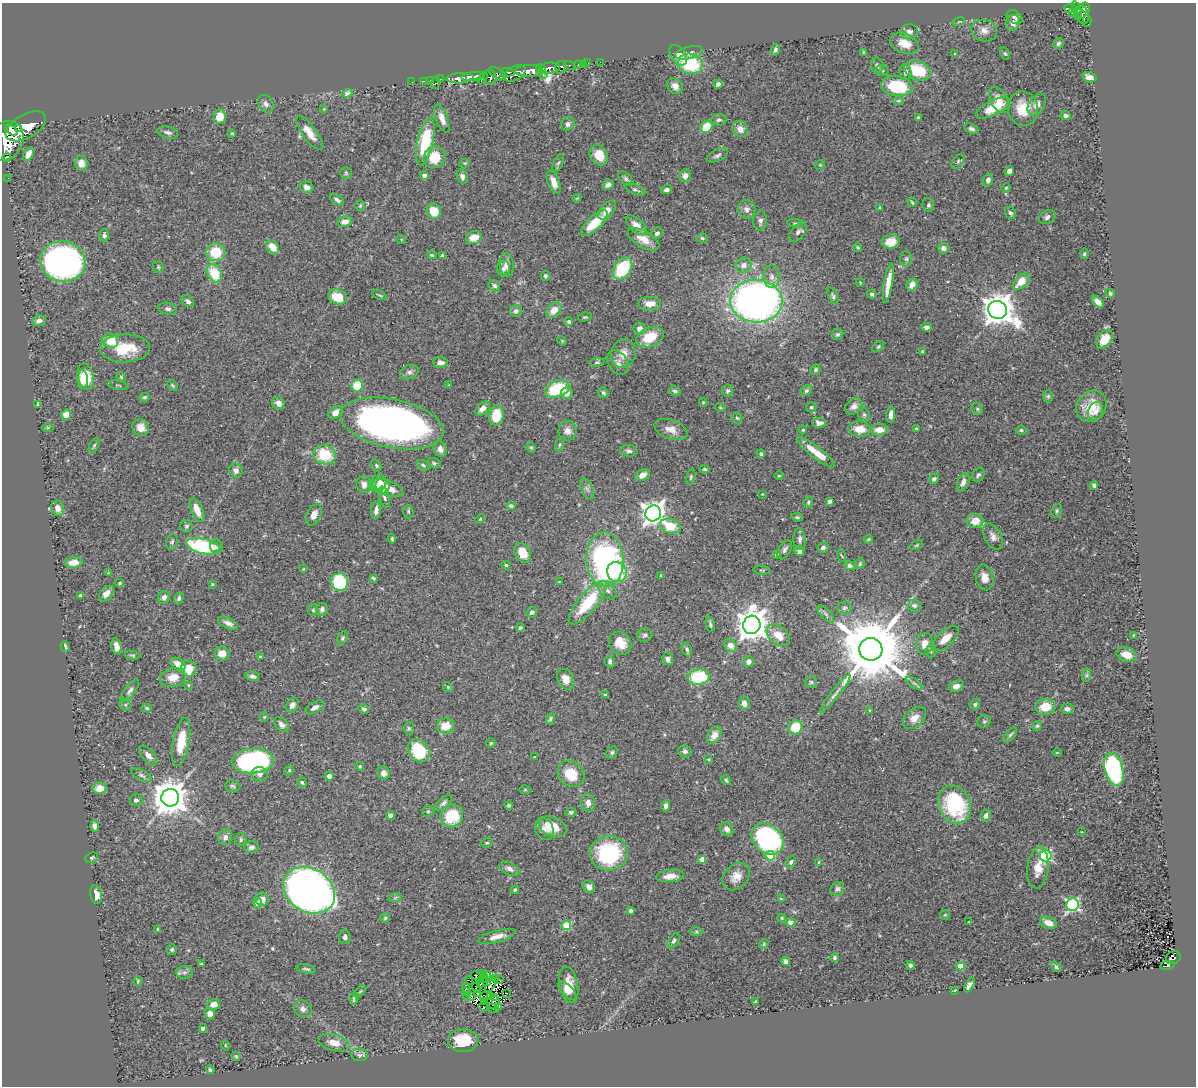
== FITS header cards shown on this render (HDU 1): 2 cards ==
NAXIS1  =                 1194
NAXIS2  =                 1084

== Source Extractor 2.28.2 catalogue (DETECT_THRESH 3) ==
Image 1194 x 1084 px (HDU 1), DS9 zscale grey, 1 PNG px = 1 image px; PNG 1198 x 1088 px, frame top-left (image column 1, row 1084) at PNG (2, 3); each listed source drawn as its Kron ellipse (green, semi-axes under 4 px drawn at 4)
Background 0.539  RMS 0.038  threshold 0.113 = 3 sigma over >= 5 px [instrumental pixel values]
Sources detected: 503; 5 with non-positive FLUX_AUTO (blend fragments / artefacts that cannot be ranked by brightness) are neither listed nor drawn; the other 498 listed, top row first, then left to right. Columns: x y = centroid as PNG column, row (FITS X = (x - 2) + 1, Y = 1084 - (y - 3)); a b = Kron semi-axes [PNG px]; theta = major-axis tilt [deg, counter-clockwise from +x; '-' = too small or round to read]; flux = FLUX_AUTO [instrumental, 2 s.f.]
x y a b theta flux
1070 8 6 3 -2 140
1085 8 5 4 - 320
1077 9 8 3 -70 150
1072 13 3 2 - 4.4
1083 15 9 6 -77 430
1078 16 3 2 - 46
1015 17 8 6 -35 6.8
959 21 6 4 19 3.8
1087 21 6 4 -89 55
1013 23 8 7 - 15
984 31 13 10 -21 20
909 32 8 7 - 14
904 43 15 9 -19 41
1058 43 6 5 - 5.1
775 50 6 4 75 6.3
863 52 3 3 - 2.9
689 53 14 6 13 13
955 54 3 3 - 2.3
1005 54 6 4 -61 3.9
678 55 11 7 -56 34
600 62 2 2 - 6.8
588 63 2 2 - 5.5
579 64 3 3 - 33
583 64 2 2 - 7.4
690 64 12 10 -16 160
877 65 8 6 -76 7.1
569 66 6 3 -20 220
560 67 6 5 - 230
550 68 10 5 5 950
541 69 5 3 - 440
882 70 6 5 - 5.1
918 70 14 9 -21 96
528 71 14 6 1 2100
507 72 7 3 -4 320
906 72 8 6 -89 10
497 74 9 5 -30 460
515 74 12 7 26 840
543 75 3 2 - 57
473 76 12 4 8 1200
490 77 7 6 - 510
1089 77 7 5 -15 15
460 78 14 5 5 1200
482 78 6 4 59 210
440 79 3 2 - 25
430 80 2 2 - 14
423 81 3 2 - 11
412 82 2 2 - 7
435 83 6 3 76 51
718 84 4 4 - 8.6
675 86 8 7 - 15
897 86 16 10 -8 140
347 93 5 3 - 5.8
999 100 14 8 -60 27
898 101 5 4 - 3.1
266 104 9 7 -58 9.8
1037 105 12 7 56 18
993 108 19 7 26 63
1023 108 17 15 -80 63
324 109 3 3 - 1.7
1066 116 5 4 - 7
220 117 7 6 - 39
918 117 4 3 - 2.4
442 118 15 6 -69 16
719 120 7 6 - 6.5
568 124 7 6 - 10
26 126 22 12 29 4800
706 127 6 5 - 68
18 128 2 2 - 3700
740 129 8 7 - 20
971 129 7 4 -21 6.8
12 130 7 3 -36 1000
168 132 10 6 -15 8.4
232 133 4 3 - 2.5
309 133 20 7 -54 34
5 141 21 17 57 4400
425 141 24 8 78 150
28 154 7 4 61 21
599 155 11 8 -60 42
717 155 11 5 28 7.9
7 157 4 2 - 28
435 157 11 10 - 61
958 161 8 5 53 5
81 163 7 6 - 24
465 163 5 4 - 2.6
558 163 9 4 64 4.7
820 165 5 4 - 2.5
1009 171 5 4 - 14
346 173 6 6 - 4.3
424 175 4 4 - 13
685 176 6 5 - 13
462 177 7 5 -74 9.9
8 178 2 2 - 6.8
626 179 9 5 -42 6.6
988 180 6 5 - 8.4
554 182 12 5 -68 23
608 185 6 5 - 11
307 187 7 6 - 13
1006 188 5 4 - 2.8
635 190 11 4 -22 6.1
666 190 5 4 - 7.4
577 198 4 3 - 2.3
337 200 8 4 -33 7
912 202 5 3 - 2.6
928 205 7 5 -82 5.3
360 206 5 5 - 3.5
880 208 4 3 - 4.5
747 209 9 8 - 14
607 210 11 6 46 22
434 211 8 7 - 50
1010 213 6 5 - 6.2
1047 217 9 6 32 9.8
760 221 9 7 85 8.3
345 222 7 5 15 17
594 223 17 7 43 73
795 223 7 4 -12 4.1
636 225 12 6 -41 26
798 232 11 6 49 9.1
657 233 6 5 - 6.7
104 235 6 5 - 6.1
474 238 8 6 14 30
702 238 5 4 - 3.7
401 239 5 3 - 2
643 239 17 8 -29 36
891 241 9 7 9 36
272 247 7 5 -49 36
858 247 4 3 - 3.2
944 248 6 5 - 15
216 252 9 9 - 77
1084 254 5 4 - 3.9
432 255 5 3 - 3.4
442 255 3 3 - 4.2
906 259 8 6 -89 6.2
63 261 22 20 -12 1200
507 265 12 7 -85 18
744 265 8 7 - 14
158 267 6 5 - 3.8
503 268 8 6 87 7.3
623 269 12 8 55 150
214 273 9 6 -61 84
545 276 5 4 - 4.4
772 277 11 8 -90 14
1021 281 10 6 45 41
860 282 4 3 - 2
888 283 20 4 81 34
912 285 6 5 - 21
494 286 6 5 - 5.8
1110 293 5 4 - 4.3
872 294 5 4 - 4.9
379 295 7 3 -25 3.4
833 296 9 4 -69 5.3
337 297 9 7 -22 45
188 301 7 5 -40 8.8
756 301 26 21 -1 1400
1098 302 7 4 -46 15
650 304 11 7 -1 25
168 309 9 6 -12 7
554 310 9 6 48 27
998 310 10 8 -32 4500
516 311 6 5 - 7.3
585 317 7 4 15 3.5
39 321 7 5 13 14
569 322 4 4 - 5.5
926 327 5 4 - 7.6
639 329 6 6 - 16
837 334 6 5 - 5.7
650 337 14 9 22 65
1104 339 10 7 55 35
110 341 8 6 -33 67
562 341 5 4 - 2.2
878 347 7 4 42 3.8
125 348 25 14 1 78
922 351 3 3 - 2.4
623 354 14 12 73 28
440 362 7 5 0 13
597 362 7 4 5 4
618 363 13 9 -58 14
816 370 5 5 - 5.2
409 372 9 7 21 9.3
86 377 13 8 -76 54
121 377 5 4 - 2.9
83 379 9 5 -83 28
118 385 11 2 -12 2.6
172 385 6 4 -41 3.6
449 385 3 3 - 2
357 386 6 6 - 78
557 389 12 8 19 130
675 391 6 4 -27 5.7
727 391 6 5 - 5.8
806 391 6 5 - 5.4
567 393 6 5 - 21
603 393 5 4 - 5
1048 396 6 5 - 4.8
145 397 5 4 - 4.3
703 402 4 4 - 2.4
278 403 7 6 - 15
38 404 4 3 - 5
854 406 9 7 42 14
1091 406 16 14 52 54
720 407 5 3 - 2.3
811 407 5 5 - 4.1
483 408 8 5 41 16
977 409 6 5 - 3.9
1095 411 9 7 67 10
335 412 8 5 39 18
66 415 5 5 - 33
496 415 10 7 79 61
864 415 7 5 -75 5.4
891 415 8 4 88 13
737 418 5 5 - 4.3
392 423 53 24 -11 1300
819 423 7 5 -5 11
48 427 6 4 1 3.2
141 428 9 8 - 21
671 429 17 9 -19 25
860 429 11 7 -5 36
916 429 4 3 - 3.3
803 430 4 3 - 2.8
879 430 8 6 -1 29
1021 430 5 3 - 4.2
568 431 10 9 - 16
94 445 8 4 63 4.3
560 445 7 4 71 4.7
531 448 5 4 - 3.4
440 449 8 6 -66 13
629 451 9 5 -7 8.2
816 452 23 5 -37 47
761 454 4 4 - 5.5
325 455 11 9 -16 93
434 463 7 5 -18 5.1
423 465 6 4 -31 4.3
376 466 6 4 -57 4.3
705 469 5 4 - 4
236 470 7 6 - 11
642 475 7 5 35 20
978 475 7 5 58 6.6
779 476 4 3 - 2.5
691 477 8 4 77 4.4
934 479 5 4 - 6.7
963 482 10 5 68 14
378 483 9 7 34 26
364 485 8 7 - 17
1094 485 4 4 - 5.7
383 486 7 7 - 19
388 488 16 7 -21 40
587 489 11 5 -65 9.2
762 494 3 2 - 1.6
384 497 11 5 -74 7.6
830 501 4 4 - 6.3
808 502 6 4 70 3.6
511 506 4 3 - 5.5
58 508 8 6 -73 17
197 510 12 6 -67 29
376 510 9 5 81 14
1057 511 7 5 64 4.6
408 512 7 5 -86 4.6
653 513 8 7 - 2200
314 515 11 7 66 19
797 517 6 4 -10 3.4
480 519 5 3 - 2.6
975 521 8 7 - 29
187 526 6 6 - 5.6
670 526 10 7 -20 58
993 537 14 8 -63 14
392 539 4 3 - 3.5
800 539 11 6 -87 10
868 539 4 3 - 2.7
172 542 8 6 73 5.4
917 545 7 3 27 3.1
203 546 17 7 -13 240
217 546 7 6 - 12
823 548 5 5 - 7.4
785 550 10 6 60 9.1
799 551 5 4 - 8.8
523 553 10 7 -62 46
776 555 4 3 - 4.4
842 556 6 3 -70 2.4
605 560 27 18 -87 650
74 562 9 5 3 30
860 564 5 4 - 3.5
506 565 4 4 - 4
850 566 5 4 - 7.2
303 569 3 2 - 1.9
762 570 8 2 -10 2.3
617 572 10 9 - 110
108 573 4 4 - 1.8
661 576 4 3 - 3.1
984 577 13 8 -77 20
373 578 4 3 - 4.1
340 582 9 8 - 140
559 582 3 2 - 1.3
119 583 4 3 - 2.8
212 584 4 3 - 2.5
607 590 11 6 -45 12
106 594 9 6 47 16
81 596 4 4 - 14
164 597 6 5 - 12
179 598 6 4 68 5.5
588 603 27 9 50 120
914 606 7 6 - 7.2
844 608 7 6 - 5.8
322 609 6 5 - 6.9
313 610 6 5 - 3.6
532 612 5 5 - 7.9
826 614 11 5 -45 6.8
228 623 11 5 -25 11
710 624 8 3 -79 5.4
752 625 9 8 - 4800
520 628 4 4 - 3.4
645 635 8 6 15 6.7
778 635 13 9 -40 37
1133 635 3 2 - 1.9
342 638 7 4 60 4.6
945 639 16 7 43 34
620 643 12 10 -48 42
925 644 11 8 85 23
730 645 6 6 - 25
65 646 5 3 - 6.2
116 646 8 5 -80 16
687 649 7 4 -69 6.3
871 649 11 11 - 31000
931 651 6 6 - 5.7
222 653 7 7 - 24
132 655 8 4 -6 3.6
1126 655 10 7 -19 28
260 657 3 3 - 2.8
668 659 6 5 - 12
610 661 6 4 -78 7.2
749 662 5 5 - 14
178 664 8 5 -39 28
189 669 8 7 - 53
1087 675 7 4 89 4.9
252 676 7 4 -13 7.5
699 677 11 8 5 140
173 678 13 9 13 31
566 679 11 7 -63 28
811 682 6 6 - 3.9
914 683 9 4 -35 6.6
188 685 3 2 - 2
956 686 8 5 22 17
448 687 5 4 - 3.1
130 691 13 5 54 8.5
835 694 24 4 51 12
605 695 3 3 - 3.7
744 703 6 5 - 14
975 704 5 5 - 6.2
125 705 6 5 - 4.1
292 705 8 6 58 13
315 707 10 5 31 12
1045 707 10 8 8 46
147 708 5 4 - 3.8
364 709 5 5 - 6.9
1067 709 6 5 - 9.6
869 710 3 2 - 1.9
264 717 4 4 - 2.9
915 718 13 9 42 24
550 719 5 4 - 4.4
984 721 7 6 - 4.3
282 724 8 6 -47 13
446 726 9 7 9 43
1037 726 5 4 - 3.8
795 727 7 7 - 70
409 728 6 5 - 4.3
714 735 9 6 61 24
1010 735 9 4 50 4.9
181 742 24 8 79 66
491 743 4 4 - 3.1
419 751 12 10 -55 110
685 751 6 6 - 8.2
612 752 6 5 - 5.2
1057 752 5 3 - 2.2
148 756 12 6 -48 15
535 757 4 3 - 2.6
708 759 4 2 - 2.2
253 761 21 12 3 600
360 766 4 3 - 2.8
1114 769 17 9 -75 440
289 770 5 4 - 3.4
384 773 7 6 - 15
259 774 8 7 - 12
571 774 14 12 -44 66
141 775 11 5 -26 7.1
329 776 4 4 - 12
726 780 5 4 - 3.4
302 782 5 4 - 3.9
232 786 8 5 -6 5.4
100 788 7 5 3 36
525 790 6 4 1 2.5
170 798 9 8 - 6200
136 800 6 5 - 7
443 803 10 5 39 7.6
588 803 9 7 -80 15
954 804 19 16 -66 230
509 805 4 3 - 4.8
666 806 5 4 - 11
428 811 6 5 - 3.9
571 812 5 4 - 6.1
390 815 4 4 - 22
452 816 12 10 44 100
986 816 6 5 - 9.8
95 826 6 4 -90 9.6
553 827 14 9 -23 55
544 829 11 9 -65 17
727 829 7 6 - 11
1081 832 3 2 - 2
225 837 8 7 - 12
768 839 18 13 -42 510
241 840 6 5 - 5.6
487 843 6 4 20 3.8
251 847 7 5 11 10
609 853 19 17 4 240
770 856 5 4 - 120
1046 856 6 5 - 350
92 858 7 4 23 3.9
702 859 4 4 - 27
791 862 6 4 62 4.8
819 862 4 3 - 2.8
1038 868 21 10 83 37
509 869 11 6 -25 11
670 876 14 6 6 23
736 877 15 11 48 28
589 887 7 5 -44 11
837 889 7 6 - 7.2
309 890 27 21 -31 2200
515 890 4 4 - 3.5
96 895 9 5 -80 22
395 897 6 4 20 4.3
262 899 7 6 - 16
781 899 3 2 - 2.3
258 903 4 4 - 44
1072 905 6 6 - 440
631 911 4 4 - 5.3
945 915 5 4 - 3.1
385 918 5 4 - 3.9
782 918 4 4 - 2.6
790 922 5 4 - 14
968 922 3 2 - 1.3
1048 923 9 5 -20 24
567 925 4 4 - 110
158 929 4 3 - 2.7
696 932 6 4 -1 4.1
497 936 19 6 14 22
345 937 7 6 - 8.4
674 941 8 5 57 7.4
764 944 5 4 - 3.2
172 950 5 5 - 5.2
835 958 4 3 - 5.6
1173 958 7 6 - 70
786 961 4 4 - 6.1
201 964 4 3 - 3.7
910 965 4 4 - 4.3
1167 965 7 4 9 57
961 966 4 4 - 50
1056 967 6 4 -53 5.1
306 969 10 3 -12 4.7
184 972 8 6 2 8.8
484 973 3 2 - 1.5
476 976 6 3 -26 7.6
487 977 6 3 78 1.2
483 978 5 3 - 3.3
495 978 3 2 - 4.1
469 980 3 2 - 2.4
499 980 3 2 - 2.8
138 981 5 4 - 3
487 982 3 2 - 1.8
480 984 3 2 - 2.2
491 985 8 3 61 9.1
569 985 18 9 -79 37
969 985 8 4 62 9.6
466 988 5 2 - 2.7
476 988 5 2 - 0.31
955 990 4 2 - 2.3
360 991 7 3 45 3.1
466 991 3 2 - 1.3
567 991 12 5 -46 14
507 993 2 2 - 1.6
478 994 3 2 - 1.2
467 996 3 2 - 2.1
471 996 3 3 - 0.99
485 996 5 2 - 2.9
491 997 4 3 - 4.3
495 998 4 2 - 4
354 999 6 4 74 4.2
755 1001 3 2 - 2
484 1002 3 2 - 2.4
493 1002 7 6 - 0.5
214 1004 7 5 17 22
484 1007 6 3 -11 4.9
499 1007 3 2 - 1.9
493 1008 6 2 -14 2.1
303 1009 9 8 - 12
210 1014 5 5 - 19
203 1028 4 4 - 10
463 1040 15 11 1 74
334 1043 16 8 -15 26
225 1045 5 3 - 2
359 1055 8 6 -2 7.6
236 1056 4 4 - 3.5
210 1070 4 3 - 4
At the frame edge (FLAGS 8, measured only in part): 1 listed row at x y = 5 141
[5 non-positive-flux detections neither listed nor drawn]